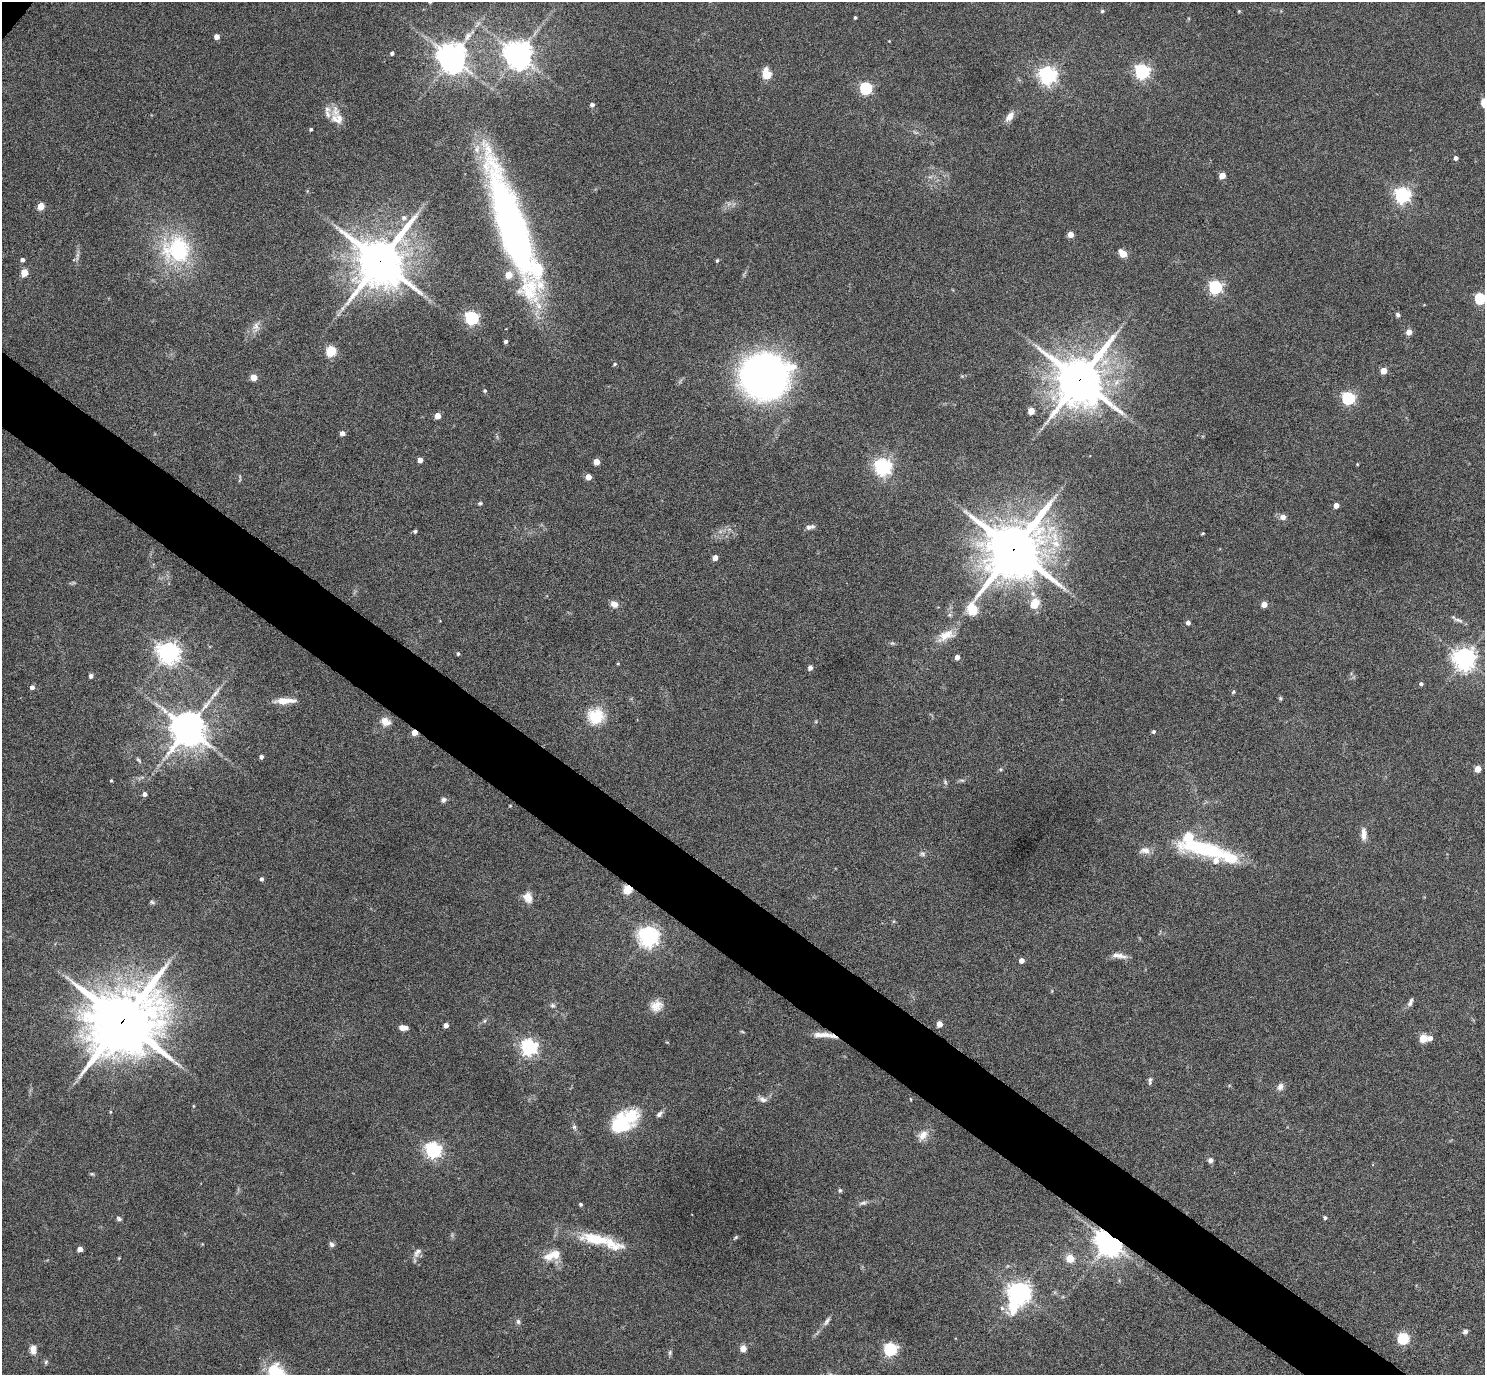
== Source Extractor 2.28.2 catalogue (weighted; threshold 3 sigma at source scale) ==
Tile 6 of 4 x 4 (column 2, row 2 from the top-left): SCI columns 1489-2971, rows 3043-4415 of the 5940 x 5944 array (HDU 1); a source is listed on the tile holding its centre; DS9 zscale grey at full resolution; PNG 1487 x 1377 px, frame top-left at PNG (2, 2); no overlay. Shown black and unused: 5% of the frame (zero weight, under 5 of 9 exposures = <1% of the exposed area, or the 3 px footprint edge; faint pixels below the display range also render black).
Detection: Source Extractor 2.28.2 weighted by HDU 2 'WHT'; one run over the whole footprint, this tile lists its part. Background 0.0429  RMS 0.0039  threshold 0.016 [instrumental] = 3 sigma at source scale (4.09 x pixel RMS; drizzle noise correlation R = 1.36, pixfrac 0.8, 0.05/0.05 arcsec/px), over >= 5 px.
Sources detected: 162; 2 inside a brighter object's white glare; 1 long thin detection or spike segment (spike, bleed or trail) — not listed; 7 inside a brighter listed object's ellipse — not listed separately; the other 152 listed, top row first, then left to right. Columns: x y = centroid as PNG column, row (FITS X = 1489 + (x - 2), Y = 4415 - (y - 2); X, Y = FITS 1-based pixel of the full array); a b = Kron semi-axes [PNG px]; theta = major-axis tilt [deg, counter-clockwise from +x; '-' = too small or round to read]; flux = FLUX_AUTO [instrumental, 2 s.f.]
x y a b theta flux
430 2 5 3 - 0.35
1102 11 5 4 - 0.45
1239 11 5 4 - 0.31
855 17 3 3 - 0.53
467 36 15 7 57 2.6
217 37 4 4 - 2.8
889 41 3 3 - 0.22
392 53 4 3 - 0.95
518 54 8 8 - 510
452 57 8 8 - 600
1142 71 6 6 - 95
766 74 13 9 -78 4.5
1048 75 6 6 - 160
866 88 5 5 - 47
592 105 4 4 - 1.3
1010 117 13 7 53 2.9
337 119 19 14 -20 4.7
311 129 4 4 - 0.55
1456 158 4 4 - 1.4
1222 176 4 4 - 5.9
1402 195 6 6 - 110
41 206 5 4 - 7.7
404 218 7 7 - 1.2
510 223 144 27 -72 180
1071 234 4 4 - 4
177 250 34 31 10 34
1123 254 6 4 -47 8.9
22 260 4 4 - 1.1
717 260 5 4 - 0.52
380 261 15 14 - 1600
24 273 5 5 - 9
1215 287 6 5 - 65
1480 299 5 5 - 34
1398 315 6 5 - 0.77
472 318 6 6 - 74
256 326 12 9 85 2.2
1409 332 4 4 - 4.5
506 341 4 4 - 0.93
331 351 5 5 - 25
615 364 5 4 - 0.48
1384 371 4 4 - 6.1
765 376 33 31 4 220
253 377 5 4 - 7
1079 380 15 14 - 1500
485 391 4 4 - 0.52
1348 398 5 5 - 58
1031 411 5 4 - 5.8
437 416 4 4 - 4.9
342 433 4 4 - 2
420 460 4 4 - 2.9
596 462 4 4 - 4.6
1357 464 3 2 - 0.27
883 467 6 6 - 140
588 477 4 4 - 4.2
480 503 6 4 13 0.56
1336 505 4 4 - 3.2
1283 517 8 7 - 1.9
810 527 10 5 8 1.5
415 531 4 4 - 0.73
1203 533 4 3 - 0.39
1056 544 14 11 -23 5.4
1014 549 25 17 55 2100
715 558 4 4 - 2.9
614 604 8 7 - 2.3
1034 604 15 11 58 5.9
1264 604 4 4 - 4
1457 619 20 4 -27 1.4
1188 623 4 4 - 1.4
946 635 21 11 22 5.2
169 652 7 7 - 280
458 654 5 4 - 0.54
957 657 4 4 - 2.5
1464 659 7 7 - 270
810 668 6 5 - 1.2
91 676 4 4 - 1.2
1421 684 5 4 - 0.79
32 687 4 4 - 1.6
1233 692 5 3 - 0.42
1280 698 6 4 -72 0.46
284 701 24 7 2 4.7
595 716 18 17 - 11
385 722 11 9 -29 3.3
188 729 10 10 - 830
414 732 4 4 - 5.4
1154 732 5 4 - 0.71
261 757 4 4 - 1
139 760 9 4 -42 0.65
1478 769 4 4 - 6.7
111 780 4 3 - 0.37
945 782 6 5 - 0.59
144 794 4 4 - 1.5
444 800 7 6 - 1
1364 834 17 7 -90 2.5
1202 848 63 17 -10 31
1145 850 14 9 5 2.4
922 854 7 5 -44 0.74
261 879 4 4 - 0.85
627 890 5 5 - 18
528 897 10 8 -66 4.1
152 902 8 4 -16 0.61
648 936 7 7 - 220
1115 955 16 8 -10 2.5
1021 961 4 4 - 2.9
1410 1002 10 5 66 1.2
552 1005 7 6 - 0.83
656 1006 16 14 29 4
123 1021 23 20 28 2600
485 1021 6 4 88 0.5
939 1024 4 4 - 5.2
446 1025 4 4 - 2.2
403 1028 10 5 -3 1.9
742 1031 6 3 -20 0.35
824 1035 29 5 -4 3.8
1423 1038 5 5 - 12
1430 1038 6 5 - 1.7
529 1047 6 6 - 130
1150 1081 11 4 84 0.87
1280 1087 8 7 - 1.7
911 1099 4 3 - 0.29
763 1100 11 6 -16 1.5
193 1106 5 3 - 0.34
110 1112 4 4 - 0.34
659 1114 8 5 44 1.2
619 1125 22 19 22 20
574 1127 6 6 - 0.72
923 1135 14 9 49 3.3
433 1150 6 6 - 120
1210 1160 6 6 - 1
92 1174 6 4 -18 0.45
840 1190 5 4 - 0.51
863 1203 10 5 15 1.1
581 1204 4 4 - 0.68
1325 1218 4 4 - 0.74
119 1219 7 5 -33 0.73
736 1237 7 3 36 0.46
596 1239 41 13 -11 13
1109 1241 8 7 - 500
332 1244 8 6 -41 1
80 1249 4 4 - 3.1
417 1252 15 7 52 1.8
553 1255 23 11 16 5.7
1070 1258 5 5 - 11
1019 1293 9 7 65 280
518 1321 7 5 -87 0.84
827 1321 14 5 60 1.3
1465 1332 6 5 - 0.97
1403 1339 5 5 - 36
33 1349 11 7 -88 2.6
743 1349 5 4 - 6.6
890 1349 6 5 - 61
670 1353 7 5 71 0.66
46 1362 6 5 - 0.64
Overlapping masked pixels (flux is a lower limit): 8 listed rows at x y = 380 261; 1079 380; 1014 549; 414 732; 627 890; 123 1021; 824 1035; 1109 1241
Isophote crosses this tile's border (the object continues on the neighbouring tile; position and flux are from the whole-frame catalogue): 2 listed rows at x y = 430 2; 1480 299